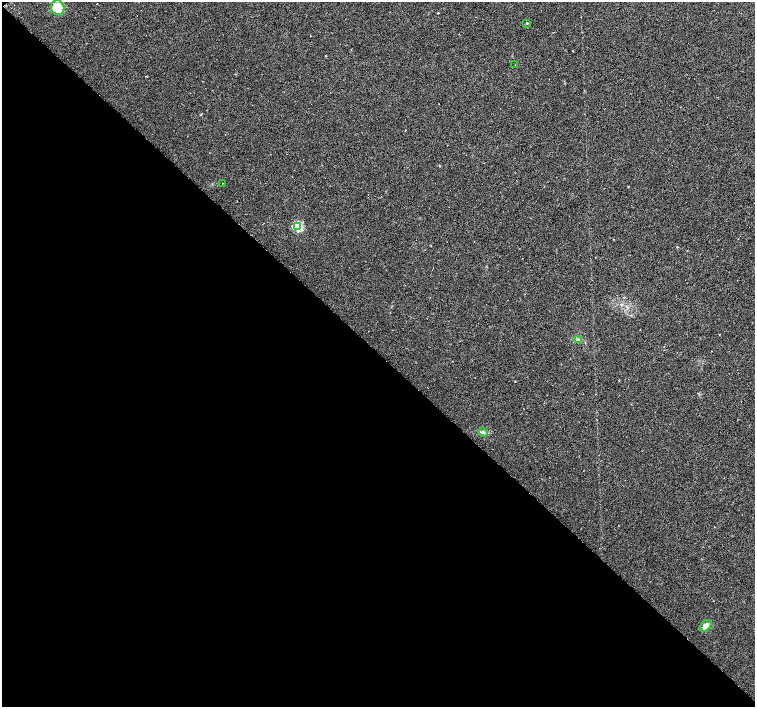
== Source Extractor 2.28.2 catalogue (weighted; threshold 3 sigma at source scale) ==
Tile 9 of 4 x 4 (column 1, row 3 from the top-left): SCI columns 1-1506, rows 1566-2975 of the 6024 x 6018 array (HDU 1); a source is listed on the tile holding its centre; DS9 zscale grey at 2 x 2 block average (1 PNG px = mean of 2 x 2 image px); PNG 757 x 709 px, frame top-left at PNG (2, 2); each listed source drawn as its Kron ellipse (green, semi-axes under 4 px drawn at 4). Shown black and unused: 50% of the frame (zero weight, under 3 of 6 exposures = <1% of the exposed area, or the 3 px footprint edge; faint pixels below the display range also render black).
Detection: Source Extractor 2.28.2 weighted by HDU 2 'WHT'; one run over the whole footprint, this tile lists its part. Background 0.00247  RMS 0.0037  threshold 0.0151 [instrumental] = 3 sigma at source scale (4.09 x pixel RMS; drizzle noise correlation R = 1.36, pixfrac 0.8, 0.0396/0.0396 arcsec/px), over >= 5 px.
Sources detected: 9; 1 cosmic-ray / hot-pixel residue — neither listed nor drawn; the other 8 listed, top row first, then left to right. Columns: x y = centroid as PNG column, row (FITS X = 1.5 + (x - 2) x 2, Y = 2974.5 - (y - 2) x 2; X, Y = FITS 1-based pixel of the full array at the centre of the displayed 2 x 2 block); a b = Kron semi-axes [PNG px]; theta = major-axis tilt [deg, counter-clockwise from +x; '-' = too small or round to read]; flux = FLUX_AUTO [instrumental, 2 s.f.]
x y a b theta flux
58 8 7 6 - 17
527 23 3 2 - 0.62
515 65 2 2 - 0.28
223 183 2 2 - 0.3
298 226 3 3 - 77
578 339 4 2 - 0.97
483 432 4 3 - 1.4
706 626 7 4 45 4.8